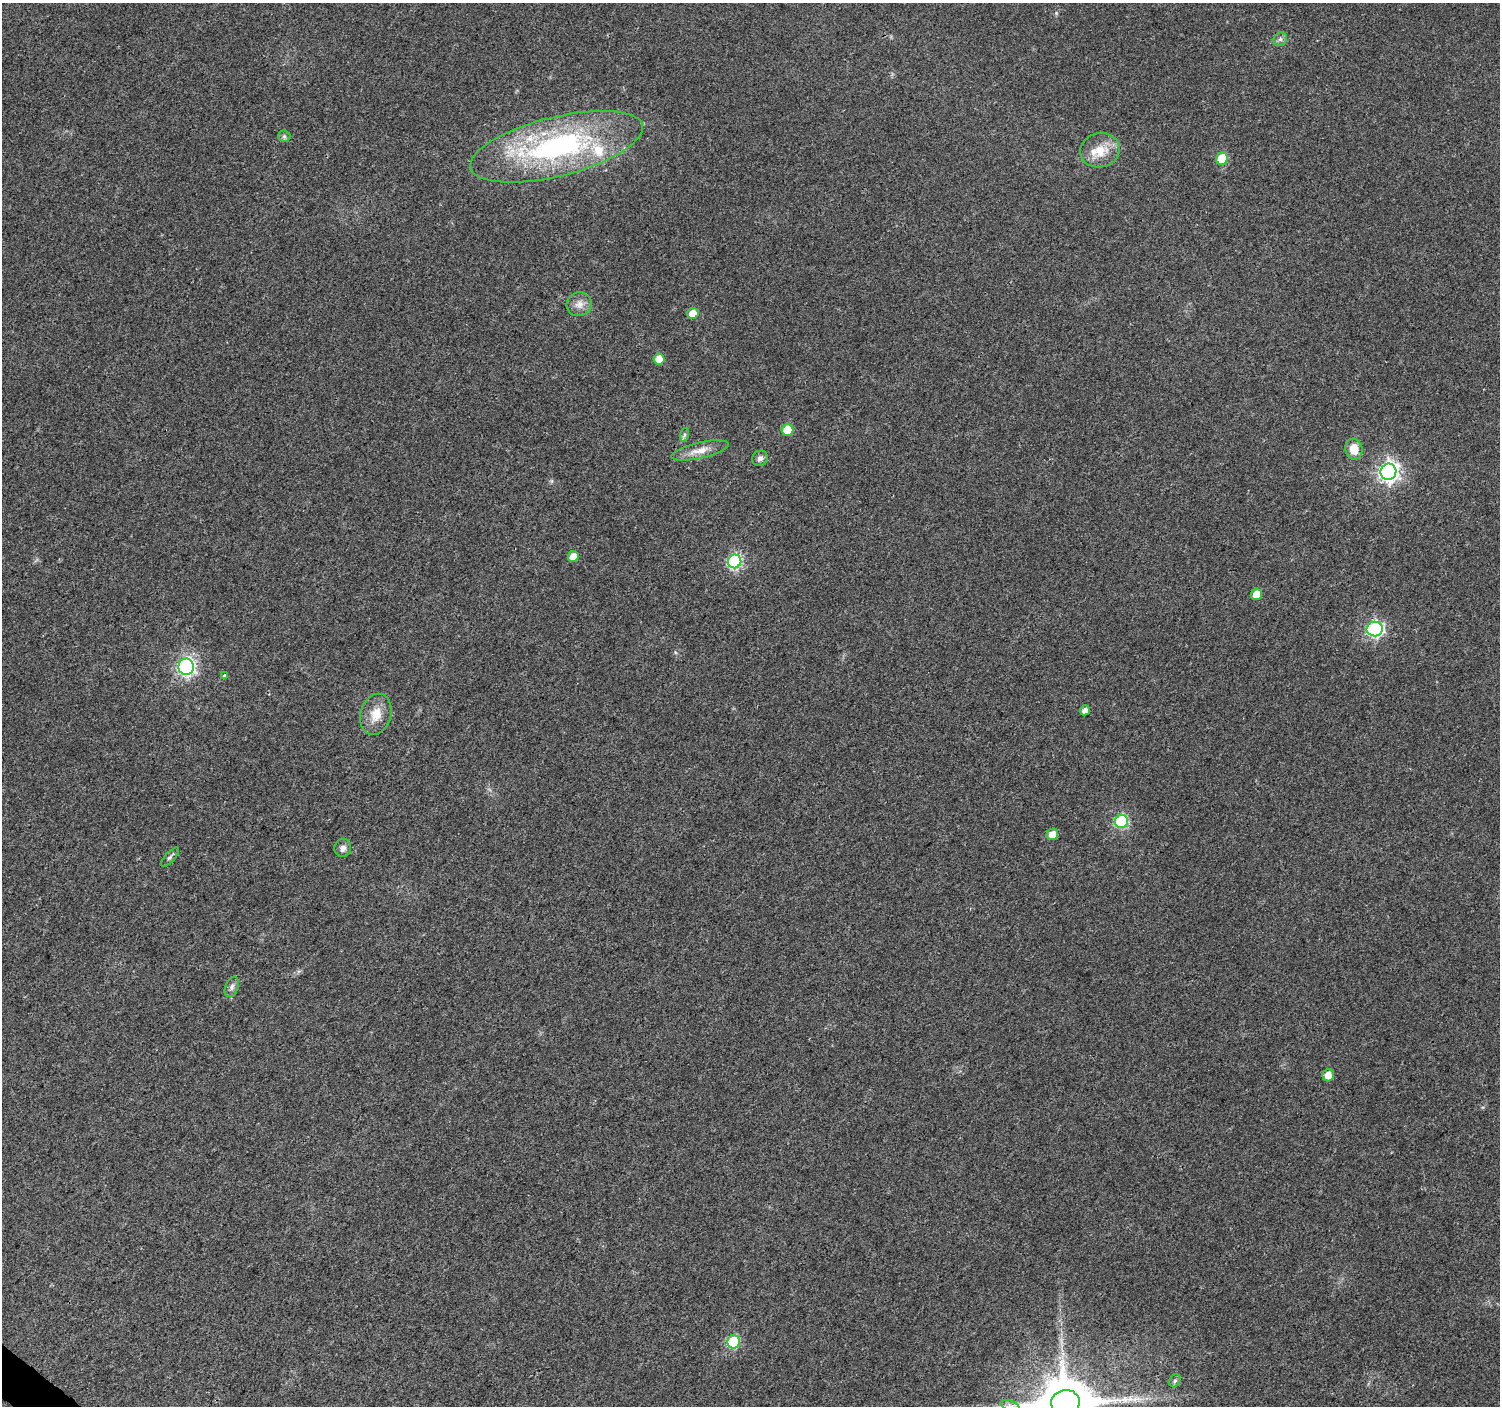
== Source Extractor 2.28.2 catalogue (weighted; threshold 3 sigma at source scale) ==
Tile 7 of 4 x 4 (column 3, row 2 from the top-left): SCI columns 3007-4504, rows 2983-4386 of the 6010 x 6031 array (HDU 1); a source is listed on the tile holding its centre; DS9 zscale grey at full resolution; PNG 1502 x 1408 px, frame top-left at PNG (2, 3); each listed source drawn as its Kron ellipse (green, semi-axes under 4 px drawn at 4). Shown black and unused: <1% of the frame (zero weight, under 3 of 4 exposures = <1% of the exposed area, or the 3 px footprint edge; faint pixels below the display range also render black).
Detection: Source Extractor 2.28.2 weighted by HDU 2 'WHT'; one run over the whole footprint, this tile lists its part. Background 0.0216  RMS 0.0035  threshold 0.0159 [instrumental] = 3 sigma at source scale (4.5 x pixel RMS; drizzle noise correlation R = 1.50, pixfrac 1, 0.0396/0.0396 arcsec/px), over >= 5 px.
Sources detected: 34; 2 inside a brighter listed object's ellipse — not listed separately; the other 32 listed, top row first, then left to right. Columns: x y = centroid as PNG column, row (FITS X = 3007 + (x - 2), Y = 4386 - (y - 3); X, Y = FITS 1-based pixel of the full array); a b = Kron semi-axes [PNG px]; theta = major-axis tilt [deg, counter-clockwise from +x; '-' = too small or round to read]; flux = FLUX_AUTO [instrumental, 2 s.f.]
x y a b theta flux
1280 39 7 6 - 1
284 136 6 6 - 0.79
556 147 89 29 14 80
1100 150 20 17 12 7.4
1222 159 6 6 - 15
579 304 12 11 - 2.9
693 314 5 5 - 4.8
659 359 5 5 - 3.9
787 430 6 5 - 8.8
684 435 7 4 72 0.74
1354 449 10 8 -81 5.2
700 450 29 8 13 4.4
760 458 8 7 - 1.4
1388 472 8 8 - 160
573 556 5 5 - 3.9
735 561 7 6 - 49
1257 594 6 5 - 6.1
1375 629 8 7 - 70
186 667 8 8 - 70
224 675 4 3 - 1.6
1085 710 5 4 - 1.6
376 714 21 15 73 6.2
1121 822 7 6 - 44
1052 834 6 5 - 4.1
343 848 9 8 - 1.7
170 857 12 5 47 1
232 987 11 6 68 1.3
1328 1075 6 5 - 3.5
734 1342 6 6 - 27
1175 1381 7 5 65 0.75
1065 1403 14 13 - 2500
1010 1406 10 5 -22 1.6
Isophote crosses this tile's border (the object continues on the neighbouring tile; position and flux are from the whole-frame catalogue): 2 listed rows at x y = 1065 1403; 1010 1406